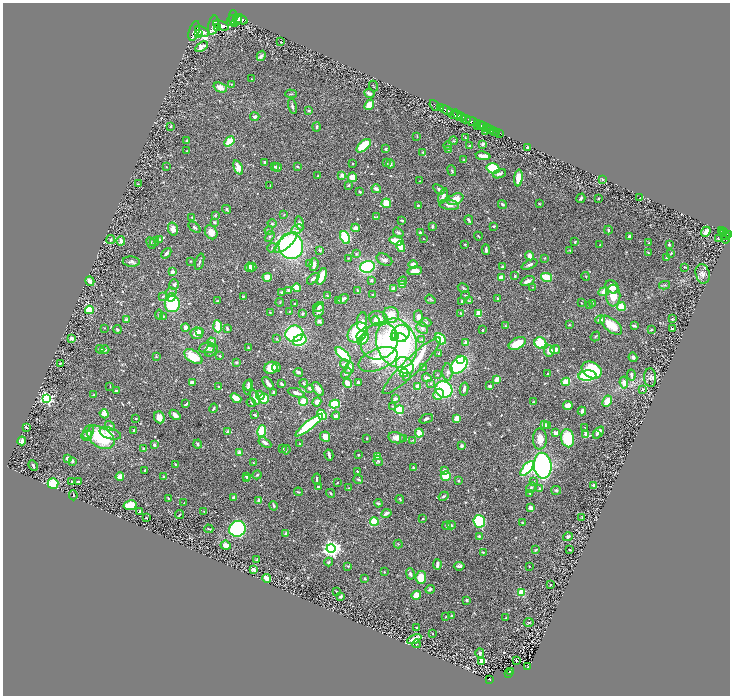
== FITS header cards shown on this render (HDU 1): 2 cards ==
NAXIS1  =                 1455
NAXIS2  =                 1387

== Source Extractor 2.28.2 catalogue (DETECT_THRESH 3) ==
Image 1455 x 1387 px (HDU 1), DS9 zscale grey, zoomed out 1/2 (1 PNG px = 2 x 2 image px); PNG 732 x 698 px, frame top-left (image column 2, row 1386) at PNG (3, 3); each listed source drawn as its Kron ellipse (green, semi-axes under 4 px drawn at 4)
Background 1.77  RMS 0.031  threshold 0.0926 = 3 sigma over >= 5 px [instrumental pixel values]
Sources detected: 671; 29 cannot appear on this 1/2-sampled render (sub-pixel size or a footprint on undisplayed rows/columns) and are neither listed nor drawn; of the other 642, the 500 brightest by FLUX_AUTO listed and drawn (142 fainter detections omitted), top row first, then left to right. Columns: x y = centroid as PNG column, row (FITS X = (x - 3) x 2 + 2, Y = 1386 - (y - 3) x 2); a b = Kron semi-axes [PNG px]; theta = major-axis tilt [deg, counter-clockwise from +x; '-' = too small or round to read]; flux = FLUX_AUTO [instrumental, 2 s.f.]
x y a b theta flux
233 17 7 3 88 6700
240 19 7 4 -25 6300
231 21 5 2 - 2800
236 21 7 3 39 3100
213 25 10 5 77 8000
221 25 8 4 -21 6200
218 27 3 2 - 1400
194 31 10 5 74 7400
202 32 7 4 -27 6300
198 33 4 2 - 1500
281 42 3 2 - 3.6
202 47 7 4 31 31
261 56 5 4 - 14
252 79 2 2 - 4
231 84 3 3 - 3.9
373 86 5 2 - 3.7
220 88 7 4 -21 39
291 94 6 2 -1 5.5
369 94 5 3 - 22
369 105 6 4 50 82
435 105 6 2 -50 140
292 106 7 3 -76 17
440 107 3 2 - 2100
309 110 4 3 - 6.7
446 110 6 2 -21 2700
451 113 4 2 - 560
454 115 4 2 - 670
457 115 6 3 -52 1600
255 117 4 4 - 16
462 117 3 1 - 590
465 119 5 3 - 1500
472 121 6 3 -26 5700
478 124 2 2 - 1000
480 125 5 2 - 1900
170 126 4 2 - 5.8
483 126 2 1 - 950
317 127 4 3 - 10
477 127 2 1 - 37
486 128 3 3 - 490
491 129 2 2 - 350
495 131 2 1 - 82
486 132 2 2 - 4.2
497 132 2 1 - 16
500 133 2 1 - 43
417 136 3 2 - 3.9
465 138 3 2 - 3.8
187 141 3 2 - 8.3
229 141 6 3 48 110
453 141 4 2 - 3.7
483 144 3 3 - 11
448 145 4 2 - 7
364 146 8 4 41 250
470 146 3 3 - 12
528 147 2 2 - 6.9
386 149 2 2 - 14
448 150 3 3 - 3.9
187 151 3 2 - 3.9
423 152 3 3 - 5.9
483 156 7 3 -7 54
464 160 3 2 - 4.9
264 163 3 2 - 11
353 163 2 2 - 7
387 163 4 3 - 6.3
390 164 4 4 - 17
297 166 3 3 - 9.4
166 167 2 1 - 4.1
238 167 7 4 -67 56
275 167 3 3 - 9.4
277 167 5 4 - 15
493 168 7 5 -16 280
452 171 6 3 -68 7.5
499 174 6 3 21 18
342 175 2 2 - 75
318 176 3 2 - 6.2
352 177 5 5 - 65
518 178 8 4 85 96
602 180 3 3 - 6.5
420 181 2 2 - 4
138 184 4 2 - 3.7
349 185 3 3 - 9.6
270 186 4 2 - 4.3
376 189 5 3 - 25
439 189 6 3 -36 12
360 192 3 2 - 7.6
443 196 8 4 70 33
581 198 5 3 - 11
599 198 2 2 - 5.6
640 198 2 2 - 5.9
455 199 8 5 25 100
386 203 4 4 - 99
502 204 5 3 - 12
539 204 3 3 - 5.6
418 205 3 2 - 6.9
449 205 10 5 -8 32
227 209 4 3 - 6.8
215 215 4 3 - 5.8
284 215 3 2 - 4
192 217 2 2 - 4.7
377 217 3 3 - 6.5
401 220 3 2 - 5.7
469 220 5 2 - 16
214 222 3 3 - 8.2
299 223 7 4 -79 24
272 224 4 4 - 7.5
494 226 3 3 - 7.4
194 227 7 3 -41 11
432 227 4 3 - 9.2
355 228 4 3 - 23
173 229 6 5 - 31
297 229 6 4 27 22
269 230 4 4 - 8.4
608 230 4 3 - 9.7
722 231 3 2 - 270
211 232 7 6 - 46
398 232 6 3 -36 10
706 232 5 4 - 30
724 232 2 2 - 170
420 233 4 3 - 12
724 234 2 1 - 150
728 234 3 2 - 830
478 236 4 2 - 5
629 236 3 2 - 23
725 236 4 2 - 640
270 237 6 3 57 13
345 237 7 4 -65 320
725 238 6 3 83 510
111 239 4 3 - 7.5
159 239 3 3 - 7.9
423 239 2 1 - 3.8
718 239 4 2 - 3.8
121 241 4 3 - 28
396 241 7 4 -16 130
154 242 5 4 - 9.8
286 242 14 5 41 140
575 242 3 2 - 6.6
151 243 6 3 -65 9.4
649 243 3 2 - 6.1
465 244 2 2 - 5.7
600 244 2 2 - 4.7
669 244 2 2 - 9.5
291 246 13 12 - 1100
401 247 5 3 - 86
272 248 5 3 - 8
486 249 5 2 - 16
320 250 3 3 - 8.7
570 250 3 2 - 3.9
166 253 6 3 49 13
649 253 4 2 - 4.4
671 253 3 2 - 5
356 254 4 3 - 5.8
530 256 5 3 - 46
348 258 4 2 - 4.6
545 258 3 3 - 5.2
667 258 2 2 - 6.3
384 260 8 5 -27 20
191 261 3 2 - 4.9
131 262 8 5 -3 17
199 262 8 3 72 12
310 264 4 3 - 5
314 264 6 4 83 32
413 264 4 3 - 33
530 265 8 3 24 18
502 266 3 2 - 7.9
249 267 5 4 - 38
252 267 4 3 - 17
367 267 7 6 - 430
685 267 4 3 - 5
415 271 7 4 6 61
172 272 4 3 - 19
703 274 10 7 -76 27
322 276 9 4 71 78
515 276 2 2 - 7.7
267 277 4 4 - 50
546 277 5 3 - 230
586 277 4 2 - 4.4
501 278 4 3 - 40
313 279 7 3 40 23
371 280 4 3 - 10
90 281 5 3 - 49
403 281 4 3 - 5.6
527 281 7 3 23 31
174 284 5 4 - 13
402 285 3 3 - 62
665 285 5 3 - 7.9
533 287 4 2 - 3.9
612 287 7 6 - 61
296 288 4 4 - 79
463 288 6 4 -28 9.6
394 289 4 3 - 19
289 290 4 3 - 14
358 290 3 3 - 9.6
171 292 5 4 - 13
282 292 3 3 - 6.3
604 292 5 4 - 49
373 295 3 2 - 5.5
465 295 4 2 - 4.3
163 296 3 2 - 7.4
243 296 4 3 - 5.5
328 296 4 2 - 4.5
613 296 11 7 -88 110
171 297 4 3 - 61
343 299 6 3 36 24
430 299 5 3 - 7.9
498 299 3 2 - 8.6
217 301 2 2 - 4.7
338 301 3 3 - 5.6
469 301 4 3 - 5.2
280 302 4 2 - 3.9
462 302 4 2 - 8.1
581 303 2 2 - 4.4
592 303 3 2 - 7.4
172 304 8 7 - 360
295 304 2 2 - 3.8
589 305 3 2 - 5
318 307 5 4 - 12
621 307 4 4 - 160
89 310 4 4 - 150
319 311 7 5 64 30
270 312 2 2 - 4.9
289 312 3 2 - 3.8
303 313 3 3 - 7.9
460 313 3 3 - 5.3
478 314 4 3 - 91
159 315 5 3 - 11
391 315 8 7 - 88
163 316 3 3 - 5.5
418 317 6 4 89 26
378 318 10 7 -12 46
672 319 4 3 - 5.3
126 320 2 2 - 44
600 320 5 3 - 33
319 321 4 3 - 19
362 321 9 5 81 59
375 321 5 3 - 25
425 323 6 4 -1 19
569 325 4 3 - 4.8
611 325 13 6 -38 130
218 326 6 3 -86 150
506 326 3 2 - 4.5
634 326 3 2 - 16
185 327 4 3 - 21
104 328 2 2 - 4
227 328 4 3 - 9.3
422 328 6 5 - 18
117 329 4 3 - 8.6
672 329 2 2 - 8.1
483 330 2 2 - 11
651 330 3 2 - 5.4
200 332 2 2 - 90
197 333 6 6 - 44
358 333 11 8 46 470
401 333 9 8 - 140
294 334 9 8 - 440
361 336 5 4 - 120
394 336 3 3 - 68
595 336 5 2 - 5.4
72 338 2 2 - 76
400 338 6 4 -17 140
277 339 3 3 - 4.8
363 339 7 4 43 64
422 339 3 3 - 7.6
440 339 6 4 -42 210
300 340 7 5 27 270
379 341 20 17 42 200
212 342 4 3 - 18
396 343 25 19 -68 1600
466 343 4 3 - 28
517 343 9 5 27 140
540 343 6 5 - 180
207 348 8 5 9 28
248 348 2 2 - 4.3
100 349 4 3 - 13
555 349 5 3 - 44
105 350 4 3 - 11
211 350 7 5 42 17
549 351 6 5 - 41
439 354 2 2 - 10
343 355 10 4 -43 320
156 356 4 3 - 4.7
220 356 2 2 - 14
193 357 10 5 -33 150
633 357 5 4 - 15
378 359 20 10 22 290
461 359 3 3 - 35
236 362 3 3 - 6.9
60 363 2 2 - 5.1
345 364 5 4 - 20
405 365 10 7 -40 53
459 365 10 7 46 690
412 366 39 8 44 250
276 367 4 4 - 12
271 368 7 6 - 78
349 368 6 4 65 38
424 368 3 2 - 3.7
592 370 11 7 -28 440
298 372 5 3 - 9.9
447 372 8 5 -90 23
346 373 6 4 39 14
404 373 4 3 - 17
548 374 3 2 - 9.6
437 375 3 3 - 4
631 375 5 3 - 16
406 376 3 2 - 7.4
587 376 9 5 5 390
427 378 5 4 - 21
650 378 9 6 -85 22
496 380 3 3 - 69
192 382 4 2 - 24
358 382 3 3 - 12
566 382 4 4 - 77
624 382 6 4 -82 39
268 383 7 3 -52 33
304 383 4 3 - 5.8
348 383 5 3 - 80
431 383 4 3 - 6.4
281 384 4 2 - 11
248 385 6 3 79 8.5
110 386 3 2 - 3.8
418 386 3 3 - 52
489 386 3 3 - 19
219 387 2 2 - 19
248 387 7 3 86 14
309 388 2 2 - 23
318 389 8 4 -55 29
464 389 6 3 78 29
642 389 4 3 - 9.5
444 390 8 8 - 540
116 391 3 2 - 13
274 392 3 2 - 32
296 393 9 4 -17 25
439 394 6 5 - 41
94 395 3 3 - 9
260 395 5 3 - 31
255 397 8 4 -71 57
47 398 4 4 - 1200
236 398 6 3 -40 67
264 399 5 5 - 120
395 399 4 2 - 22
303 401 4 4 - 75
607 401 6 4 62 110
251 402 5 3 - 8.1
317 402 5 4 - 39
533 402 4 3 - 5.5
186 404 4 2 - 13
335 404 5 3 - 240
568 405 5 3 - 74
392 406 3 3 - 4.8
213 408 5 2 - 9.7
399 410 4 4 - 140
582 411 4 3 - 19
104 414 5 4 - 51
175 415 6 4 -40 29
255 415 4 3 - 9.2
322 415 6 3 -54 250
336 416 4 3 - 24
159 417 6 5 - 73
136 418 2 2 - 14
456 418 4 3 - 53
426 419 7 3 22 11
309 425 17 4 39 500
544 425 4 3 - 18
547 425 3 3 - 15
110 426 5 4 - 11
26 427 3 2 - 6.9
585 428 3 2 - 3.7
134 430 4 3 - 9.7
262 431 6 3 80 190
88 432 7 5 57 28
228 432 2 2 - 43
110 433 11 5 -17 54
419 433 4 3 - 93
556 433 3 3 - 38
598 433 7 4 50 27
586 434 4 3 - 78
597 434 3 2 - 5.7
87 436 5 5 - 21
101 437 15 9 -34 330
325 437 5 5 - 42
367 438 3 2 - 4.4
396 438 8 5 -10 45
404 438 3 3 - 5.1
568 438 9 6 -79 260
540 439 10 7 90 56
413 440 4 2 - 4.7
22 441 4 3 - 22
265 443 7 3 -32 28
299 443 2 2 - 4
198 444 4 3 - 9.4
154 445 4 3 - 9.6
462 446 3 3 - 14
143 448 3 2 - 3.9
282 449 4 3 - 6.6
286 450 4 3 - 5.7
239 453 4 3 - 38
329 455 5 2 - 21
358 455 2 2 - 4.3
377 456 4 3 - 67
67 458 3 2 - 18
72 461 3 2 - 18
378 461 5 4 - 12
253 463 2 2 - 5.9
33 465 5 3 - 7.6
176 465 3 3 - 9.5
543 466 13 9 -85 1500
413 468 3 2 - 5.8
527 469 9 4 49 460
145 470 3 2 - 9.3
444 470 4 4 - 22
357 471 3 2 - 6.7
257 475 4 3 - 9.2
246 476 3 2 - 11
446 476 5 4 - 150
120 477 4 3 - 79
164 477 3 2 - 16
247 479 2 2 - 3.8
317 479 5 2 - 9.3
358 479 5 2 - 9.9
458 481 2 2 - 13
72 482 4 3 - 9.8
78 482 3 2 - 11
533 482 3 3 - 6.1
53 483 5 5 - 200
337 483 3 2 - 3.7
594 485 3 2 - 8.6
318 486 2 2 - 22
349 488 3 2 - 4.1
531 488 6 3 54 9.5
540 489 2 2 - 40
556 490 5 4 - 11
298 492 4 2 - 4.9
331 493 4 2 - 5.7
530 493 3 2 - 3.9
73 495 5 2 - 5.4
444 496 5 3 - 11
234 497 3 3 - 15
168 498 2 2 - 9.6
400 499 4 3 - 6.9
259 500 2 2 - 59
184 503 3 2 - 4.1
378 503 4 2 - 7.7
130 505 6 5 - 110
273 506 5 3 - 11
531 508 2 2 - 110
140 511 3 3 - 4.7
204 512 3 2 - 5.3
386 513 5 3 - 27
180 515 4 2 - 7
582 517 3 2 - 3.7
146 518 2 2 - 5.1
423 519 2 2 - 8.2
374 521 4 4 - 140
479 521 6 6 - 530
522 523 4 3 - 6.5
451 525 4 3 - 7.8
447 526 4 3 - 7.2
209 529 4 2 - 6.8
237 529 8 7 - 720
286 533 3 3 - 14
479 536 3 3 - 7.5
568 537 5 4 - 12
398 544 4 3 - 4.4
226 545 5 4 - 33
331 548 4 4 - 3100
536 550 4 2 - 6.8
570 550 2 2 - 11
483 552 3 2 - 4.5
257 560 3 2 - 6.5
329 562 4 3 - 7.5
437 564 5 2 - 27
348 566 3 2 - 6.5
459 566 5 2 - 11
529 566 2 2 - 6.6
254 569 3 3 - 14
384 572 3 2 - 4.3
410 574 6 3 -76 15
421 577 6 5 - 100
267 578 4 3 - 100
365 579 3 2 - 6.5
550 585 2 2 - 4.5
430 589 5 3 - 9.2
336 591 2 2 - 3.7
522 592 3 3 - 270
416 595 5 3 - 82
341 596 4 3 - 17
466 600 2 2 - 9.4
452 616 2 2 - 25
446 617 2 2 - 4
506 618 3 2 - 3.7
529 623 5 3 - 6.4
416 628 2 2 - 5
433 634 2 2 - 3.9
414 639 7 3 27 90
416 644 4 3 - 5.4
480 653 5 4 - 14
516 660 2 2 - 9.2
482 661 3 3 - 120
528 667 3 2 - 170
510 671 2 1 - 9.3
509 673 3 2 - 140
489 679 3 2 - 130
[142 fainter detections neither listed nor drawn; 29 sub-pixel or undisplayed-footprint detections neither listed nor drawn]